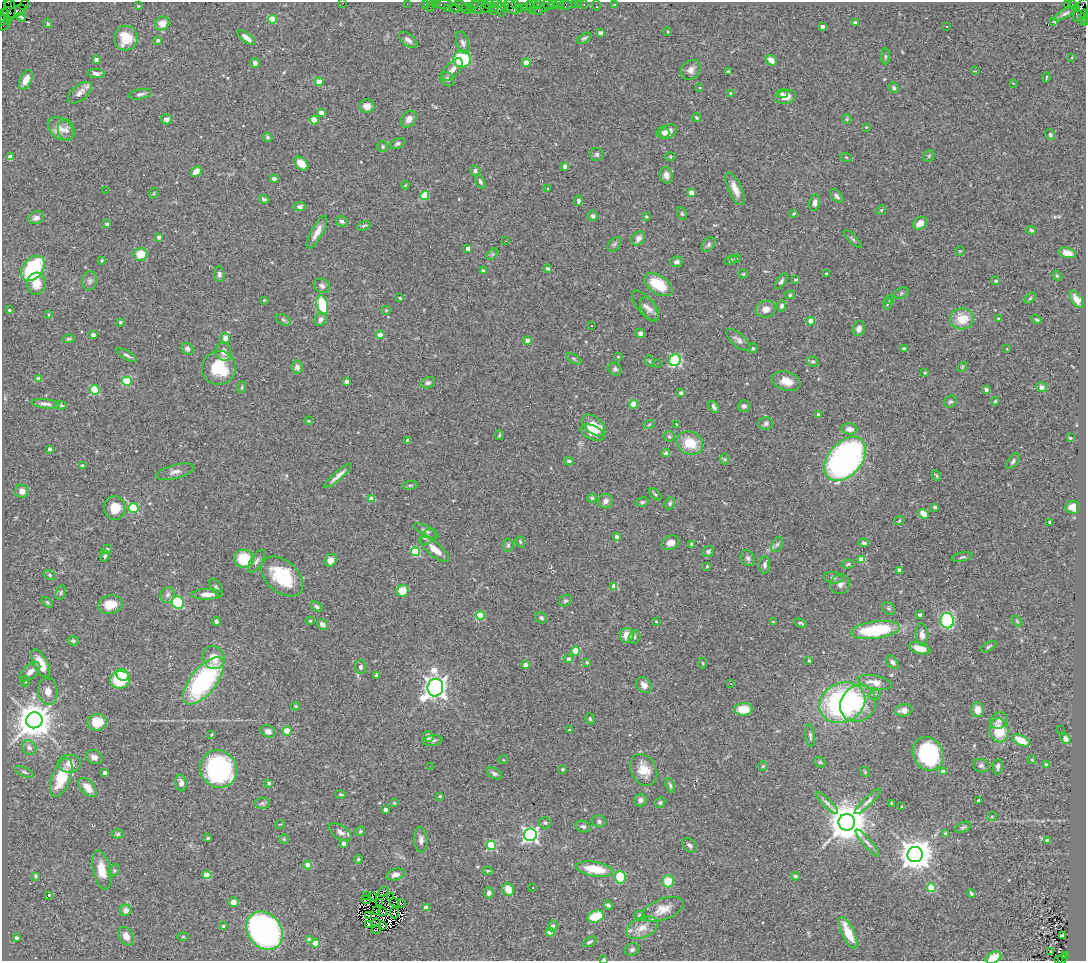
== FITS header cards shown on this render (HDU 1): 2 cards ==
NAXIS1  =                 1084
NAXIS2  =                  959

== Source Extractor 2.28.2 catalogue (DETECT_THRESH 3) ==
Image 1084 x 959 px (HDU 1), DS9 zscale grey, 1 PNG px = 1 image px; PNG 1088 x 963 px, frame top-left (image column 1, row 959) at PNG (2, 2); each listed source drawn as its Kron ellipse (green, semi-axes under 4 px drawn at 4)
Background 0.957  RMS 0.064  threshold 0.192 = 3 sigma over >= 5 px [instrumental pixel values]
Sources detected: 515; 2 with non-positive FLUX_AUTO (blend fragments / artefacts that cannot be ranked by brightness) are neither listed nor drawn; of the other 513, the 500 brightest by FLUX_AUTO listed and drawn (13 fainter detections omitted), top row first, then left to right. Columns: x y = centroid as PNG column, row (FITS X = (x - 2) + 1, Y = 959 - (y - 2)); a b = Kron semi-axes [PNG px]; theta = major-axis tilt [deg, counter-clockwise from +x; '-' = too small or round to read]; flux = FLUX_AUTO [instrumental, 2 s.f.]
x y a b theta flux
8 3 3 2 - 73
343 3 3 2 - 4.2
407 4 2 2 - 22
425 4 2 2 - 27
436 4 3 2 - 47
444 4 8 3 1 120
488 4 6 2 8 60
497 4 5 2 - 230
516 4 3 3 - 100
533 4 3 2 - 41
538 4 3 2 - 62
554 4 3 2 - 38
559 4 5 3 - 130
574 4 3 3 - 64
579 4 2 2 - 9.7
584 4 3 2 - 61
1067 4 3 2 - 250
1072 4 3 2 - 18
24 5 5 2 - 44
474 5 4 2 - 51
548 5 6 4 -31 200
565 5 6 4 0 45
596 5 6 2 -80 8.7
614 5 3 3 - 3.2
138 6 4 3 - 4.1
430 6 5 2 - 150
462 6 7 3 -29 49
479 7 12 6 2 430
505 7 4 2 - 94
512 7 9 5 -56 250
524 7 2 2 - 59
530 7 6 4 -78 59
545 7 3 2 - 89
471 8 4 3 - 41
486 8 5 4 - 160
495 8 2 2 - 48
520 8 2 2 - 21
1077 8 4 3 - 270
447 9 3 2 - 52
455 9 5 3 - 140
467 9 5 2 - 67
501 9 7 4 -83 470
1081 10 13 6 66 490
9 11 11 6 86 240
17 11 9 5 27 530
493 11 2 2 - 33
532 11 3 2 - 110
538 11 3 2 - 150
5 13 4 3 - 56
1065 13 13 4 29 12
1084 14 4 3 - 280
21 17 5 3 - 6.9
1083 18 5 4 - 200
272 19 5 4 - 180
3 20 6 4 57 110
1053 22 3 2 - 530
162 23 7 6 - 46
855 23 4 3 - 24
1085 23 3 2 - 50
5 24 7 2 50 45
48 24 5 4 - 6.8
822 27 4 3 - 17
947 27 3 2 - 2.9
668 32 4 3 - 4.3
600 33 4 3 - 21
126 38 12 12 - 120
246 38 10 4 -37 36
584 38 8 4 31 7.9
158 40 4 4 - 10
408 40 11 6 -39 18
463 43 11 6 -73 17
885 56 8 4 90 7.1
1071 58 3 2 - 5.6
462 59 9 8 - 240
96 60 4 4 - 21
771 60 6 4 -41 35
526 62 4 4 - 67
255 63 5 4 - 21
452 70 13 6 49 31
691 70 11 9 43 25
975 71 4 2 - 8.7
728 72 3 3 - 6.6
96 73 9 4 -4 15
1046 78 5 2 - 3.8
447 79 8 6 -51 10
26 80 10 5 63 45
319 82 4 4 - 80
1013 83 3 2 - 8.4
699 88 3 3 - 15
894 88 5 4 - 10
80 93 14 7 40 31
140 94 12 5 9 12
731 94 4 4 - 21
782 94 5 4 - 11
785 97 10 7 13 34
367 106 7 7 - 36
321 113 4 4 - 40
697 117 4 4 - 8.7
166 119 5 5 - 16
409 119 9 7 52 24
847 119 5 4 - 5.2
314 120 4 4 - 98
866 127 3 3 - 4
61 129 14 10 -39 40
66 130 11 8 -77 22
663 132 6 6 - 12
668 132 9 6 35 28
1050 134 6 4 -60 6.1
268 137 5 4 - 6.7
397 144 8 5 27 10
383 147 5 5 - 7.3
597 154 6 6 - 9.8
929 156 6 5 - 6.3
10 157 4 4 - 34
670 157 5 3 - 4.6
846 157 6 3 -18 3.9
301 164 8 5 -44 52
565 166 4 4 - 22
196 171 6 4 43 37
475 171 5 5 - 10
666 175 8 6 -72 25
274 179 4 4 - 29
480 181 7 4 -64 8.1
405 185 4 4 - 4.4
548 189 3 2 - 3.3
735 189 18 6 -66 45
105 190 2 2 - 25
154 193 5 3 - 3.6
692 193 4 4 - 58
425 196 4 4 - 170
837 196 8 5 -47 12
264 199 5 4 - 8.6
578 201 5 4 - 12
815 202 8 5 82 19
300 207 6 4 5 15
881 210 5 4 - 5.5
794 213 4 3 - 5.3
682 214 7 4 -63 6.2
593 216 5 5 - 12
646 216 4 3 - 5.7
36 218 8 6 14 22
342 221 6 5 - 11
920 223 7 5 37 39
107 224 4 3 - 12
364 226 7 4 20 6.6
1031 230 5 3 - 6.2
317 232 18 6 62 39
159 237 3 3 - 15
638 239 8 6 50 24
853 239 12 4 -45 8.5
505 241 3 2 - 5.9
614 244 8 5 50 8.8
708 244 8 5 50 11
468 249 4 3 - 24
960 251 5 4 - 4.7
1067 253 9 5 -15 29
140 254 7 6 - 71
492 254 7 4 44 7.6
736 258 5 3 - 4.2
731 260 6 4 27 6.3
102 261 4 2 - 4.6
676 262 6 5 - 15
33 268 14 9 49 390
548 268 4 4 - 9
483 271 4 3 - 15
826 273 3 3 - 6.6
219 274 8 5 -83 13
743 274 4 4 - 5.2
1057 276 5 4 - 6
795 280 3 3 - 6
90 281 9 7 84 15
781 281 9 4 56 9.7
996 281 4 4 - 7.3
36 284 11 9 83 51
658 285 16 9 -34 130
322 286 9 6 -29 14
901 293 8 5 25 7.7
790 295 5 4 - 7.3
400 298 3 3 - 7.4
1030 298 6 4 46 5.5
1076 299 10 5 -55 27
264 300 3 2 - 3.7
889 300 4 4 - 5.7
887 304 6 3 79 4.5
322 305 10 5 -76 160
645 306 19 8 -51 22
782 306 5 4 - 12
650 309 13 7 -58 22
766 309 10 8 17 31
9 310 3 3 - 4.9
386 310 5 4 - 5
49 315 4 3 - 3.7
998 318 3 3 - 6.3
321 319 7 5 59 17
962 319 12 10 8 95
283 320 8 5 -27 8.4
1036 320 5 3 - 5.8
811 321 4 4 - 83
120 322 3 3 - 6.7
592 325 2 2 - 4.3
859 328 7 6 - 19
640 333 5 4 - 19
93 335 4 4 - 24
380 335 4 4 - 49
225 338 5 5 - 31
68 339 6 4 14 5.8
527 340 4 4 - 26
738 340 15 6 -41 19
753 348 5 4 - 5.9
188 349 6 5 - 18
904 349 4 4 - 17
1007 349 3 2 - 3.4
224 352 9 7 -76 25
127 355 11 4 -29 12
618 357 3 2 - 4.6
574 359 9 3 -30 7.3
675 360 6 5 - 520
650 361 6 3 -70 4.8
813 361 6 5 - 7.5
658 363 3 2 - 5.4
297 367 6 5 - 21
962 367 5 4 - 5.9
219 368 17 16 - 180
615 369 7 6 - 11
925 373 4 2 - 3.9
39 379 4 4 - 44
127 381 5 4 - 240
347 381 4 3 - 16
786 381 15 9 -17 53
428 383 7 5 21 12
242 387 6 3 72 4.7
1042 387 5 5 - 17
986 389 4 4 - 17
95 390 5 4 - 250
681 393 4 3 - 17
995 401 4 3 - 5.1
950 402 6 5 - 9.3
45 404 14 4 -6 19
633 404 4 4 - 82
61 405 6 3 -6 7.8
744 406 6 6 - 12
714 407 6 4 -58 14
819 415 3 3 - 20
309 421 4 3 - 3.9
649 424 6 3 20 5.5
676 424 2 2 - 3.9
766 424 7 6 - 12
594 425 14 8 -40 100
850 429 8 5 -6 24
593 433 12 7 -25 41
499 435 4 2 - 5.2
669 436 6 5 - 7.1
1070 438 3 3 - 4.3
407 440 3 3 - 12
690 443 13 11 -23 100
50 449 3 3 - 11
666 453 4 4 - 17
724 459 6 4 -90 5.9
845 459 25 16 50 1800
569 461 4 3 - 10
1013 461 9 5 54 10
82 466 4 4 - 7.1
175 472 19 7 15 28
936 475 5 3 - 5
338 476 18 4 40 25
410 485 7 4 8 6.8
22 491 7 6 - 28
655 494 7 4 -44 7
592 498 5 3 - 8.6
372 499 4 4 - 61
606 501 7 7 - 19
642 502 7 4 10 7.3
670 503 6 5 - 7.5
935 507 3 3 - 11
1073 507 7 6 - 30
115 508 12 11 - 76
133 508 5 5 - 280
924 514 5 4 - 44
899 521 5 3 - 3.8
1050 522 3 3 - 9.7
426 531 14 4 -27 13
428 537 10 6 45 14
617 537 4 3 - 14
520 542 6 4 -69 5.9
670 543 9 7 26 28
864 543 5 4 - 8.6
691 544 4 3 - 4.8
777 544 8 5 62 11
508 545 6 5 - 8.7
107 549 6 4 30 10
435 549 18 6 -40 52
708 551 6 5 - 12
416 552 5 4 - 190
105 556 6 4 71 7.7
962 557 10 4 12 8.8
748 558 8 6 -61 13
244 559 10 9 - 150
331 560 6 5 - 33
862 560 4 4 - 98
256 561 13 5 59 16
848 564 6 4 12 7.7
765 565 9 5 89 15
707 566 3 3 - 6.3
900 570 4 4 - 24
50 575 6 4 -29 7
282 576 24 15 -42 240
833 578 9 5 -10 11
840 584 10 9 - 21
614 586 4 4 - 67
216 587 10 5 -55 11
402 591 6 5 - 89
61 592 7 5 74 8.1
207 594 15 5 1 32
168 595 8 7 - 16
565 601 7 5 35 7.1
47 602 6 4 -41 6.4
178 602 6 6 - 270
110 605 12 9 14 81
317 607 6 4 -33 9.8
889 608 7 5 -46 9.9
920 615 4 3 - 7
480 616 4 4 - 150
541 618 6 5 - 11
216 621 4 4 - 10
310 621 4 4 - 4.7
656 621 3 3 - 3.6
947 621 7 7 - 380
1017 621 6 4 -46 5.4
773 622 3 2 - 4.2
800 623 7 3 -21 7.3
322 624 6 4 -42 20
875 630 25 8 7 310
627 635 7 7 - 54
922 635 11 6 -85 24
635 637 7 6 - 9.2
73 641 6 4 -12 8.2
989 647 8 4 29 8.3
920 648 11 5 -15 51
576 651 4 4 - 120
214 658 12 10 -53 64
568 659 5 4 - 17
809 660 3 3 - 4
587 662 3 3 - 7.4
892 662 8 5 -48 14
41 663 15 7 -62 79
702 663 5 3 - 4.6
525 665 4 3 - 26
360 667 7 6 - 10
30 672 12 7 43 28
123 675 6 5 - 330
376 675 4 3 - 8.9
120 680 10 9 - 190
25 681 5 4 - 5
204 681 28 13 51 640
875 682 17 7 -11 46
731 683 3 2 - 6.7
644 685 9 6 -46 26
435 687 9 8 - 3800
48 691 13 9 -83 38
875 695 6 5 - 9.7
842 703 24 19 26 930
858 704 19 17 49 140
296 706 4 3 - 5.9
743 709 9 6 2 79
904 710 8 6 7 32
977 710 7 6 - 42
590 719 6 4 -72 6.3
34 720 8 8 - 11000
999 721 9 8 - 20
97 722 10 8 10 110
1060 729 2 2 - 6.4
570 730 3 3 - 8.3
999 730 12 9 -77 130
268 731 7 6 - 19
287 731 4 4 - 110
211 734 4 3 - 4.7
428 736 5 5 - 25
810 736 11 5 -83 12
1066 739 5 4 - 25
433 740 10 5 9 11
1021 740 9 5 -27 79
29 747 8 6 -42 18
928 754 17 14 -61 370
94 757 9 6 -21 21
503 760 5 3 - 3.7
1032 760 4 3 - 6.2
820 762 6 5 - 6.8
69 764 12 9 0 34
1047 765 4 3 - 28
430 766 2 2 - 7.1
763 766 5 4 - 4.8
981 766 8 6 -15 13
998 766 8 5 83 16
219 769 19 18 - 640
562 769 3 3 - 6.5
644 770 17 12 -62 75
24 772 10 4 -24 11
865 772 6 4 -49 5.1
943 772 4 4 - 48
105 773 4 4 - 16
494 773 8 5 -28 10
61 778 20 9 69 160
181 783 8 5 -83 21
269 783 4 3 - 11
670 785 7 4 -74 8.9
88 787 11 6 -48 50
341 794 5 3 - 6.2
440 796 3 3 - 4.8
640 800 6 6 - 14
979 800 4 3 - 12
868 801 18 4 44 18
660 802 5 5 - 7.5
262 803 8 5 5 9.1
394 803 4 4 - 4.7
827 803 14 4 -45 15
891 803 3 3 - 4.5
902 807 3 2 - 3.2
385 810 4 3 - 22
992 816 5 3 - 3.8
599 821 7 6 - 13
847 822 8 8 - 13000
545 823 6 5 - 8.3
280 824 5 3 - 3.2
583 826 8 5 -19 11
963 827 8 4 25 8.2
360 831 5 4 - 6.1
340 832 13 6 -33 21
945 833 4 4 - 6.6
118 834 6 4 3 7.5
530 835 6 6 - 1300
208 838 3 3 - 8.2
284 839 5 5 - 4.8
421 840 13 6 -85 20
1047 840 4 3 - 18
344 843 4 3 - 23
868 843 18 4 -49 19
491 845 5 4 - 280
689 845 8 5 -47 12
915 854 8 7 - 7900
358 859 4 3 - 5.6
308 865 4 4 - 57
594 869 19 7 -10 140
102 870 20 8 -78 74
114 870 6 5 - 7.7
487 871 5 4 - 5.8
396 874 9 5 14 20
207 875 4 4 - 130
36 876 4 3 - 8.8
795 876 4 3 - 11
620 877 6 5 - 160
668 881 6 5 - 91
532 888 3 2 - 5.7
931 888 4 4 - 170
508 889 6 5 - 48
383 891 6 2 42 11
489 893 5 5 - 14
971 894 4 3 - 8.3
48 896 3 2 - 40
367 896 3 2 - 4.1
372 896 2 2 - 4.3
390 897 2 2 - 4.2
367 900 5 2 - 4
233 902 5 4 - 21
395 902 5 2 - 3.1
380 903 3 2 - 3.4
401 904 4 2 - 3.1
608 905 5 3 - 9.1
426 907 4 4 - 42
663 909 22 10 20 58
126 910 6 5 - 26
377 910 3 2 - 5
382 912 4 2 - 3.6
394 913 5 2 - 4.4
369 916 3 2 - 5.1
640 916 5 5 - 7
596 917 8 5 17 130
377 923 4 2 - 4.6
368 924 4 2 - 9.6
223 926 3 3 - 9.7
383 926 3 3 - 3.1
553 926 5 4 - 10
642 928 16 10 23 53
376 930 5 3 - 6.2
265 931 20 16 -52 1200
550 932 4 4 - 86
848 933 17 6 -65 110
1062 935 3 3 - 30
126 936 10 7 -62 35
183 937 5 3 - 4.1
16 938 4 3 - 13
309 940 4 4 - 28
589 942 7 4 26 8.8
316 943 4 4 - 71
632 949 7 6 - 12
1051 952 3 2 - 13
1065 955 3 2 - 180
993 958 8 5 27 71
604 959 3 3 - 5.7
1062 959 5 3 - 210
1058 960 3 2 - 64
At the frame edge (FLAGS 8, measured only in part): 10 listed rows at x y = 8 3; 343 3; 1084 14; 1083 18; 3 20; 1085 23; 993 958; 604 959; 1062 959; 1058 960
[13 fainter detections neither listed nor drawn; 2 non-positive-flux detections neither listed nor drawn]